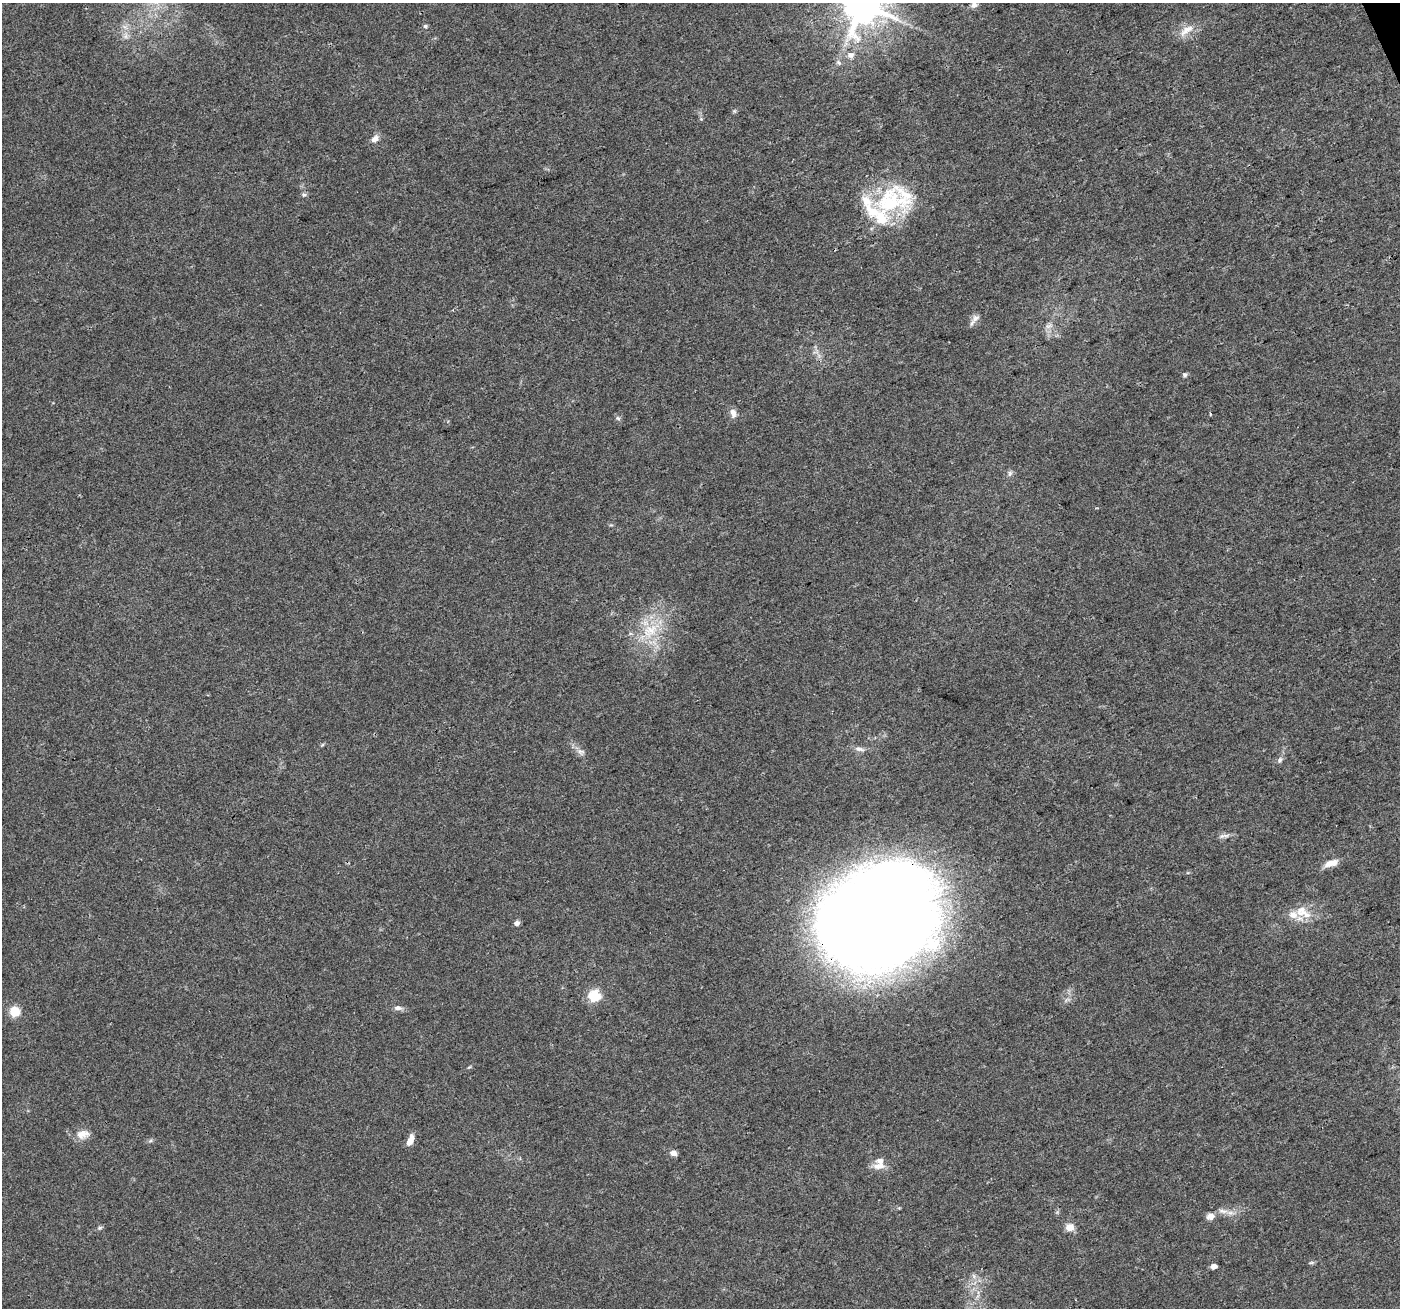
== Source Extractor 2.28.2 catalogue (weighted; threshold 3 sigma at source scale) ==
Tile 10 of 4 x 4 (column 2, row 3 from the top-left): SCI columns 1401-2798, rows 1447-2752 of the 5594 x 5446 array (HDU 1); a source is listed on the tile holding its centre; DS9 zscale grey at full resolution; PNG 1402 x 1310 px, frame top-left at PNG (2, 3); no overlay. Shown black and unused: <1% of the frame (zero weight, under 3 of 4 exposures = <1% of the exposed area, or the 3 px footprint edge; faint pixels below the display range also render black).
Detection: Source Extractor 2.28.2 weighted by HDU 2 'WHT'; one run over the whole footprint, this tile lists its part. Background 0.0402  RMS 0.0038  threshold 0.0172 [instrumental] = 3 sigma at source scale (4.5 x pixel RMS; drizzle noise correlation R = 1.50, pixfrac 1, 0.0396/0.0396 arcsec/px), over >= 5 px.
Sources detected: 49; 1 inside a brighter object's white glare — not listed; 5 inside a brighter listed object's ellipse — not listed separately; the other 43 listed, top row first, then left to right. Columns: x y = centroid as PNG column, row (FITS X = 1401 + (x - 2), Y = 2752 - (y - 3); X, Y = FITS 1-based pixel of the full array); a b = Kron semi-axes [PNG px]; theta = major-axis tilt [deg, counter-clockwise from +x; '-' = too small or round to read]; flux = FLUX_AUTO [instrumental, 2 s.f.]
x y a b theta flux
862 4 11 11 - 1300
974 5 8 7 - 1.5
425 26 6 5 - 0.63
1186 30 24 9 34 4.6
126 36 8 7 - 1.7
850 55 9 8 - 2.1
838 63 8 5 -42 0.96
734 111 6 4 71 0.52
375 139 11 8 46 2.2
304 195 7 5 90 0.84
890 201 55 35 1 37
975 318 12 9 35 2.1
1048 326 10 5 21 1.4
1185 375 6 6 - 0.78
733 413 12 7 -83 2.2
618 418 7 5 -44 0.8
1010 473 8 6 75 1
650 631 26 19 35 14
322 745 6 4 19 0.47
859 749 14 6 -15 1.8
581 752 12 8 -29 1.9
1280 760 9 6 63 1.1
1226 836 11 5 -5 1.4
1331 863 18 7 17 3.7
1301 912 19 17 -9 7.3
884 916 87 77 29 1100
517 923 6 6 - 1.3
595 996 6 5 - 40
398 1008 12 6 -4 1.7
15 1012 8 7 - 9.3
469 1067 7 3 36 0.45
83 1134 18 11 15 3.9
410 1140 14 6 71 3.5
150 1141 7 4 19 0.66
673 1153 8 6 -10 1.9
879 1166 18 8 1 3.4
1223 1211 16 6 -11 2.4
1210 1216 10 8 21 2.2
1070 1227 11 9 0 3.1
100 1228 7 5 21 0.71
1311 1263 6 4 1 0.6
1214 1266 5 4 - 3.1
974 1276 8 6 -47 1.3
Overlapping masked pixels (flux is a lower limit): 1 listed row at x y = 884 916
Isophote crosses this tile's border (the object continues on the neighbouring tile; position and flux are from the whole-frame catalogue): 1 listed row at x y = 862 4